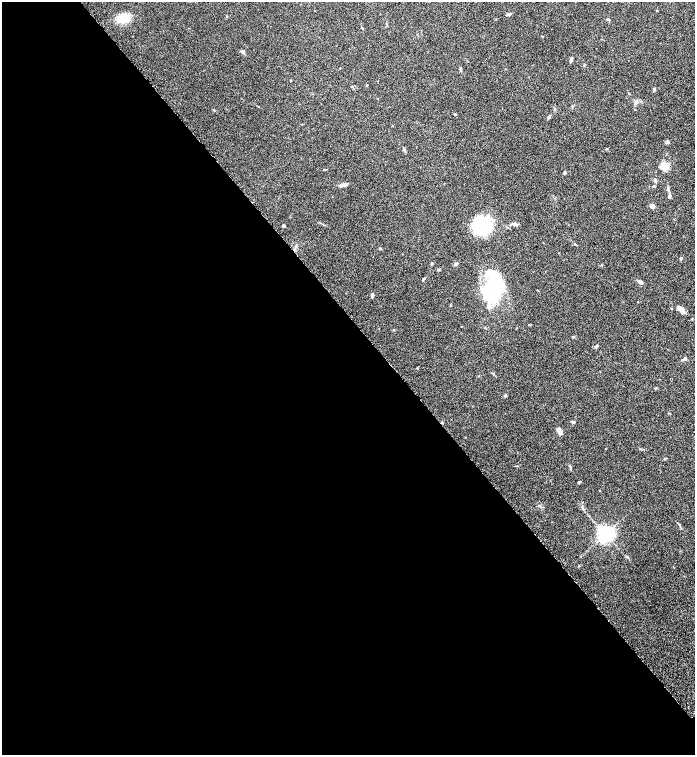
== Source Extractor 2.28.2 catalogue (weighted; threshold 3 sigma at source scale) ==
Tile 9 of 4 x 4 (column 1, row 3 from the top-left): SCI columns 262-1646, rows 1608-3112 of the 6200 x 6220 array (HDU 1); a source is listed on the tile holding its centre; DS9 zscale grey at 2 x 2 block average (1 PNG px = mean of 2 x 2 image px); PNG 697 x 757 px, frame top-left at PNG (2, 2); no overlay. Shown black and unused: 58% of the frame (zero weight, under 6 of 12 exposures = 6% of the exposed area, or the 3 px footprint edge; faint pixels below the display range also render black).
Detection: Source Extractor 2.28.2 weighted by HDU 2 'WHT'; one run over the whole footprint, this tile lists its part. Background 0.0762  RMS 0.0039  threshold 0.016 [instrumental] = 3 sigma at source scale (4.09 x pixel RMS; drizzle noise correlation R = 1.36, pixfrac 0.8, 0.05/0.05 arcsec/px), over >= 5 px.
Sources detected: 43; all 43 listed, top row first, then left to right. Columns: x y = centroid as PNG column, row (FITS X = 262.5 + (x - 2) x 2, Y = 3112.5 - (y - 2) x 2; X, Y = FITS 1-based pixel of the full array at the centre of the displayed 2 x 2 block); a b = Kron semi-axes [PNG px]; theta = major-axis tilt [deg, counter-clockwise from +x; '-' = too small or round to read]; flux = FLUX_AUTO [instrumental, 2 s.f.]
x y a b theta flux
657 10 2 2 - 0.36
509 14 6 3 13 1.1
227 16 3 2 - 0.37
123 18 10 6 -5 24
362 28 3 2 - 0.46
242 51 4 4 - 1.3
571 60 4 3 - 1.1
584 65 3 2 - 0.72
460 69 6 2 -78 0.9
290 80 2 2 - 0.52
654 90 4 3 - 0.93
455 114 3 2 - 0.72
549 117 4 3 - 1.3
404 150 4 3 - 1.5
664 166 8 8 - 7.8
564 172 3 3 - 1.1
655 180 5 3 - 1.3
342 185 9 3 17 3.4
654 186 3 3 - 0.58
669 195 4 4 - 1.2
652 206 5 5 - 2.3
513 224 5 3 - 1.4
283 226 2 2 - 1.9
482 226 16 15 - 51
380 248 3 2 - 0.56
681 258 4 3 - 0.77
432 263 5 2 - 0.6
455 264 5 3 - 1
439 269 3 2 - 0.97
640 282 7 3 -28 2.2
493 286 34 14 78 68
372 294 4 3 - 1.2
638 302 2 2 - 0.39
671 308 2 2 - 0.39
681 309 11 4 -34 3.2
597 346 5 3 - 1
685 359 5 3 - 1.8
655 388 4 2 - 0.57
573 422 4 3 - 1
559 431 5 3 - 5.9
579 481 4 2 - 0.78
605 534 4 4 - 430
627 557 3 3 - 0.67
Diffuse or blended objects may show on this block-average render without a row.